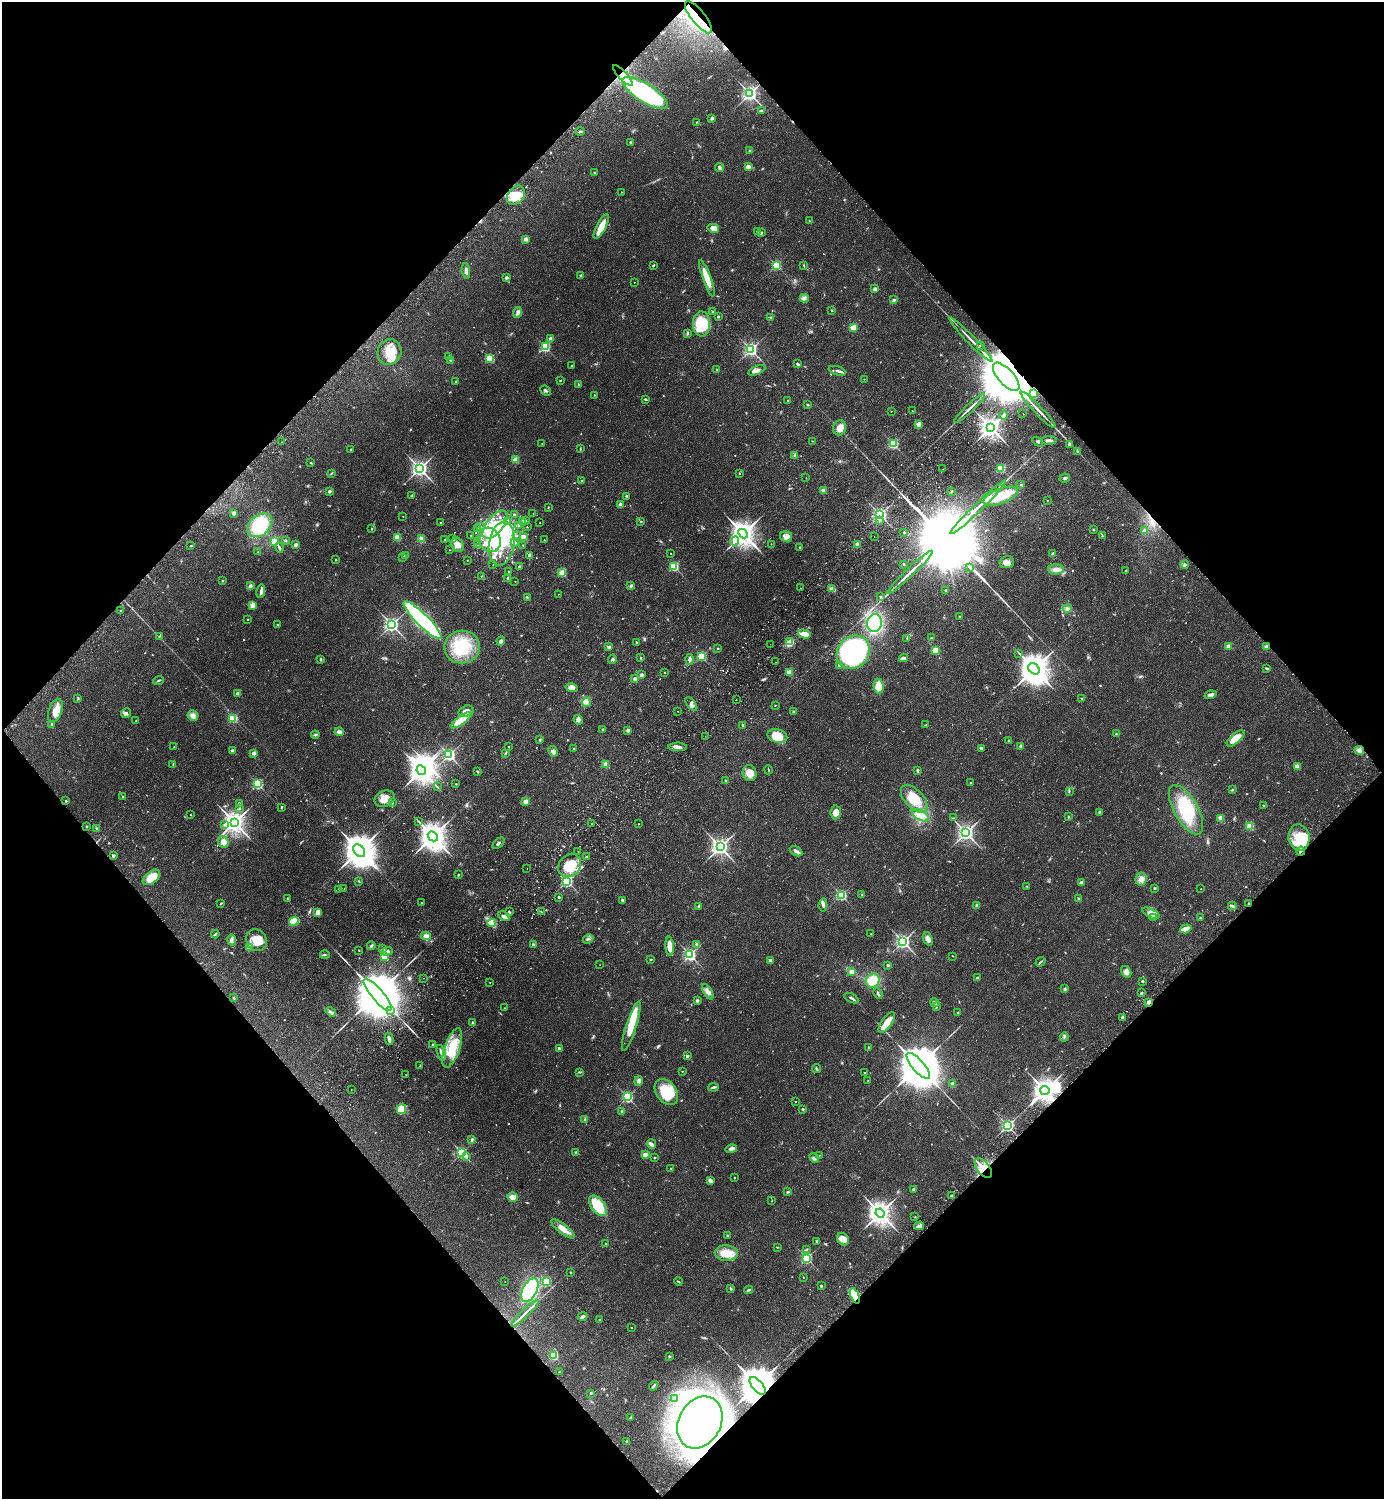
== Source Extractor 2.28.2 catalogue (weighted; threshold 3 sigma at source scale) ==
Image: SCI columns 343-5867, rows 45-6029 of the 6069 x 6073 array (HDU 1 of 3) = the unmasked area's bounding box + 8 px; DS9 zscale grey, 4 x 4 block average (1 PNG px = mean of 4 x 4 image px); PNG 1386 x 1501 px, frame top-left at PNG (2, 2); each listed source drawn as its Kron ellipse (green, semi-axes under 4 px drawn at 4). Shown black and unused: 50% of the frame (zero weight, under 2 of 3 exposures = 3% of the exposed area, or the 3 px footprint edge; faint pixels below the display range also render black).
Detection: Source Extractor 2.28.2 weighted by HDU 2 'WHT'. Background 0.142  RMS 0.0068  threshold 0.0305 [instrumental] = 3 sigma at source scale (4.5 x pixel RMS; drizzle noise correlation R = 1.50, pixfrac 1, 0.05/0.05 arcsec/px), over >= 5 px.
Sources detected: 978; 11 too faint to see at this stretch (4 x 4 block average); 28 inside a brighter object's white glare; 15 cosmic-ray / hot-pixel residue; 2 long thin detections or spike segments (spike, bleed or trail) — neither listed nor drawn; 19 coinciding with a brighter row at this scale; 71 inside a brighter listed object's ellipse — not listed separately; of the other 832, all 500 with FLUX_AUTO >= 2.1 (the completeness limit of this list) listed and drawn (332 fainter detections not listed), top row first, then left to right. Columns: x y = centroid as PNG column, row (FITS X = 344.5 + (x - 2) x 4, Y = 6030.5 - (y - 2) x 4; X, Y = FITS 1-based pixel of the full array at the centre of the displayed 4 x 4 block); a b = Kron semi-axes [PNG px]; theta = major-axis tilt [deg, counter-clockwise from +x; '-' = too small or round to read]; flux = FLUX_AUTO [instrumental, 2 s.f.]
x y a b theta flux
698 17 20 7 -51 84
623 75 13 2 -47 36
645 93 26 9 -32 720
750 94 3 2 - 1500
761 111 3 2 - 6.1
712 118 2 2 - 24
697 122 3 2 - 2.1
580 131 5 2 - 6
630 142 2 2 - 2.4
750 150 3 2 - 2.5
748 167 2 2 - 81
719 168 4 3 - 8.8
594 173 3 2 - 3.2
621 192 2 2 - 2.9
516 195 10 8 51 81
810 221 2 2 - 3.1
601 226 13 4 62 69
713 228 6 4 -13 34
758 232 3 2 - 5.1
761 233 2 2 - 7.9
525 239 2 2 - 45
653 265 3 2 - 5.6
776 265 2 2 - 420
804 265 3 2 - 3.1
466 271 8 3 -84 16
580 275 4 2 - 3.3
507 278 4 3 - 5.8
707 278 19 3 -70 63
634 283 2 2 - 2.2
875 289 2 2 - 42
804 298 4 3 - 13
894 300 3 2 - 6.9
831 310 2 2 - 3.9
517 312 5 4 - 13
713 312 3 2 - 3.1
718 317 2 2 - 16
770 317 3 2 - 3.4
701 324 12 8 -89 200
854 327 2 2 - 160
687 333 3 2 - 4
550 338 2 2 - 29
971 340 30 2 -46 31
981 345 3 2 - 4.3
545 347 2 2 - 500
751 350 2 2 - 1000
389 352 13 12 - 86
449 357 4 3 - 7
490 359 2 2 - 300
451 361 3 2 - 4.8
797 363 3 2 - 7.8
572 366 2 2 - 3.9
717 370 2 2 - 2.6
757 370 9 2 22 13
837 371 9 2 -17 13
1006 377 18 8 -48 51000
864 379 2 2 - 3
560 380 2 2 - 3.3
456 382 2 2 - 5.1
578 384 4 2 - 4.1
546 391 6 2 -42 6.2
1033 394 2 2 - 150
594 395 2 2 - 4.2
645 399 3 2 - 5.8
788 401 2 2 - 4.1
808 405 3 2 - 3.5
969 408 21 2 43 21
1038 410 24 2 -46 28
891 411 2 2 - 2.1
912 411 2 2 - 2.2
1023 413 2 2 - 3.5
1004 415 4 2 - 7.6
919 424 2 2 - 91
991 427 4 3 - 3700
840 428 7 6 - 29
1049 440 8 3 1 12
812 441 3 2 - 2.2
282 442 2 2 - 2.9
1038 442 5 2 - 5.5
542 443 2 2 - 2.5
893 444 2 2 - 460
1070 445 2 2 - 31
580 448 3 2 - 2.9
351 450 2 2 - 8.7
1077 451 3 2 - 3
795 455 4 2 - 4.8
516 460 2 2 - 150
311 463 3 2 - 3.2
1001 468 2 2 - 310
420 469 3 3 - 2000
943 469 2 2 - 5
332 473 4 2 - 2.5
739 474 2 2 - 5.3
806 478 2 2 - 2.2
1065 478 5 3 - 7.9
582 481 2 2 - 19
1021 485 2 2 - 9.5
329 491 2 2 - 28
824 491 2 2 - 85
952 491 3 2 - 4
412 495 3 2 - 5.1
627 496 2 2 - 5
1001 496 18 7 22 120
1047 500 2 2 - 3.4
620 505 3 3 - 10
548 507 4 2 - 2.2
978 507 38 2 44 59
234 513 2 2 - 53
533 513 2 2 - 2.3
514 515 2 2 - 24
880 515 2 2 - 1200
403 516 2 2 - 2.8
526 520 2 2 - 2.7
507 521 2 2 - 4.3
523 521 2 2 - 13
641 521 3 2 - 2.2
879 521 2 2 - 3.4
440 523 2 2 - 8.3
540 523 2 2 - 2.3
260 525 14 10 39 200
495 525 17 8 50 88
518 525 2 2 - 11
480 526 2 2 - 3.5
527 527 2 2 - 2.2
477 528 2 2 - 2.5
372 529 3 2 - 2.1
1093 530 2 2 - 12
1145 531 2 2 - 67
904 533 2 2 - 8.2
743 534 5 3 - 5500
471 535 2 2 - 2.2
517 536 2 2 - 2.5
874 536 2 2 - 4
1103 536 2 2 - 2.9
397 537 2 2 - 190
523 537 2 2 - 69
786 537 6 5 - 16
421 539 2 2 - 160
445 539 2 2 - 4.4
453 539 2 2 - 3.6
490 540 13 10 -56 87
544 540 2 2 - 3
274 541 2 2 - 290
285 541 2 2 - 9.2
478 541 2 2 - 4.4
735 541 5 2 - 63
502 543 22 12 81 140
515 543 2 2 - 4.3
478 544 2 2 - 4.4
771 544 2 2 - 2.9
857 544 4 2 - 11
295 545 2 2 - 45
457 545 8 5 -61 29
523 545 2 2 - 4.5
191 546 2 2 - 3.7
800 547 2 2 - 7.3
279 548 5 2 - 11
449 550 2 2 - 2.5
258 552 2 2 - 2.5
671 553 2 2 - 2.3
1053 554 4 2 - 13
405 555 3 2 - 3.5
529 555 2 2 - 31
402 558 2 2 - 2.5
336 560 2 2 - 3.2
467 561 2 2 - 2.9
1007 562 7 5 15 23
904 564 2 2 - 6
1185 564 4 3 - 6.8
493 565 2 2 - 2.1
519 566 3 2 - 3
674 566 2 2 - 380
970 567 4 2 - 1900
1056 569 8 5 0 24
509 571 2 2 - 2.5
1126 571 3 2 - 3
910 572 31 2 44 45
562 573 2 2 - 190
481 576 2 2 - 3.4
508 579 4 2 - 12
222 581 3 2 - 2.4
515 582 2 2 - 2.6
250 586 2 2 - 47
631 586 3 3 - 6.1
801 588 2 2 - 2.8
832 589 2 2 - 110
946 590 2 2 - 10
261 591 7 3 79 12
558 594 2 2 - 2.2
527 597 3 2 - 3.8
881 597 2 2 - 4.6
252 605 2 2 - 140
1067 609 4 3 - 14
120 611 2 2 - 3.7
959 617 2 2 - 7.9
248 620 2 2 - 5.1
422 620 26 6 -45 1100
874 623 9 7 84 370
277 625 2 2 - 4.2
392 625 2 2 - 1400
804 634 7 4 -16 34
159 637 2 2 - 2.2
907 638 3 2 - 3.4
931 638 2 2 - 9.2
501 641 4 4 - 9.9
790 641 2 2 - 80
636 642 3 2 - 3.6
770 644 2 2 - 2.4
1229 646 2 2 - 110
462 647 18 16 8 170
609 647 3 3 - 8.6
1266 647 2 2 - 51
718 648 3 2 - 2.4
935 650 2 2 - 190
853 652 18 15 44 880
1019 653 2 2 - 2.2
701 656 2 2 - 350
641 658 3 2 - 2.9
903 658 4 2 - 13
321 659 4 2 - 3.4
612 659 5 2 - 6.1
690 659 5 3 - 13
775 662 2 2 - 2.4
839 665 2 2 - 22
1266 668 3 2 - 4.7
1034 669 6 5 - 8400
665 672 2 2 - 2.4
789 672 2 2 - 170
641 675 2 2 - 44
635 679 2 2 - 48
159 680 5 2 - 5.2
879 686 7 5 -83 54
571 688 6 4 -13 23
237 694 2 2 - 43
1211 695 6 3 17 14
78 698 3 2 - 3.2
1082 698 2 2 - 12
736 700 2 2 - 3.1
586 702 4 2 - 6.7
691 704 8 3 -50 13
775 705 2 2 - 3.3
55 711 12 6 70 37
466 711 8 5 17 29
678 711 2 2 - 2.7
794 712 3 2 - 6.6
126 713 5 3 - 8.4
193 715 5 5 - 19
233 718 2 2 - 310
461 720 12 4 36 100
578 720 5 3 - 15
136 721 3 2 - 2.8
52 724 2 2 - 21
743 725 3 2 - 2.9
925 725 3 2 - 2.1
603 729 3 2 - 2.8
628 730 2 2 - 46
339 732 4 3 - 15
1116 734 2 2 - 2.1
315 735 4 2 - 4
705 736 2 2 - 3.2
777 736 10 7 -13 81
1236 738 11 5 41 69
540 740 3 2 - 4.9
1008 741 2 2 - 13
1021 746 2 2 - 55
174 747 2 2 - 3.9
509 747 2 2 - 6.2
678 747 9 3 1 18
574 748 2 2 - 6
981 748 2 2 - 28
1359 750 5 4 - 15
232 751 2 2 - 22
553 751 5 4 - 16
253 753 2 2 - 47
505 753 3 2 - 4.3
449 755 2 2 - 900
173 764 3 2 - 2.7
605 764 2 2 - 120
1297 766 2 2 - 130
421 770 5 3 - 5200
768 770 4 2 - 3.1
917 770 2 2 - 8.4
477 771 3 2 - 3.1
750 773 8 7 - 52
726 781 2 2 - 16
971 783 2 2 - 6.2
258 784 2 2 - 510
456 784 2 2 - 5.8
437 787 2 2 - 2.1
1232 790 3 2 - 3.6
1069 791 3 2 - 3
123 797 2 2 - 3.3
385 799 10 8 25 47
914 799 17 9 -48 110
66 801 2 2 - 9
525 802 2 2 - 84
239 803 3 2 - 5.7
392 803 3 2 - 4.1
1264 806 2 2 - 3.8
281 807 3 2 - 3.1
239 808 2 2 - 2.3
1186 810 28 12 -60 200
836 812 7 5 85 34
1099 813 2 2 - 2.5
191 815 2 2 - 2.2
920 815 9 5 -28 30
1068 817 2 2 - 3
953 818 3 2 - 2.4
1221 818 2 2 - 140
234 822 4 3 - 3700
419 822 3 2 - 3.5
224 824 2 2 - 2.9
592 824 2 2 - 7.8
639 824 2 2 - 2.9
87 826 2 2 - 9
1250 826 2 2 - 250
97 828 3 2 - 5.5
966 833 3 3 - 1900
433 836 5 4 - 7000
1299 838 13 10 -81 150
223 842 6 5 - 25
499 843 7 2 40 7.5
720 847 3 3 - 2200
359 851 7 5 -51 11000
578 851 2 2 - 2.3
796 851 7 3 -30 13
1301 851 4 2 - 8.2
113 856 2 2 - 20
587 857 3 2 - 5.8
570 865 12 10 48 140
527 868 2 2 - 4.4
458 875 2 2 - 8.3
151 877 10 5 38 71
1141 879 6 5 - 22
359 881 3 2 - 2.4
567 881 2 2 - 800
1081 883 4 3 - 10
1027 886 3 2 - 2.4
344 888 2 2 - 3
1155 888 2 2 - 16
339 889 3 2 - 2.9
1201 889 2 2 - 3.6
862 894 3 2 - 3.2
841 895 2 2 - 530
559 897 3 2 - 3.5
287 898 2 2 - 2.9
1079 899 4 2 - 5.2
622 900 4 2 - 7.1
221 903 3 2 - 2.8
422 903 2 2 - 3.1
1248 903 2 2 - 2.9
823 905 7 3 85 10
977 905 2 2 - 30
1232 906 4 2 - 6.2
699 907 2 2 - 29
509 912 3 2 - 4.8
541 912 3 2 - 3.8
318 913 4 3 - 40
1151 913 9 3 -26 16
504 916 6 4 -33 14
1153 918 2 2 - 2.7
1200 918 2 2 - 2.9
294 921 5 3 - 130
492 923 4 2 - 7.6
1186 929 6 3 18 45
215 934 4 2 - 5.1
871 934 2 2 - 3.6
426 936 5 4 - 19
588 939 5 2 - 6.2
928 939 7 4 -67 19
232 940 5 3 - 9
257 940 11 10 - 70
903 942 2 2 - 1300
533 944 4 3 - 5.8
697 944 2 2 - 33
371 946 4 2 - 5.9
670 946 9 4 -85 43
249 948 2 2 - 69
383 949 3 3 - 6.7
359 950 2 2 - 2.8
387 951 5 3 - 11
325 955 5 2 - 4.6
690 955 2 2 - 900
384 956 2 2 - 180
953 956 2 2 - 2.1
651 959 3 2 - 3.1
770 960 2 2 - 29
1040 962 5 2 - 5.1
600 965 2 2 - 2.7
888 965 2 2 - 16
851 972 3 3 - 18
1126 972 6 4 -56 22
424 978 2 2 - 3.3
977 978 2 2 - 4.4
873 981 7 6 - 89
1143 981 3 2 - 4
490 983 2 2 - 2.2
1065 989 2 2 - 24
708 992 8 4 -59 18
878 993 6 2 -66 6.7
1141 993 2 2 - 13
378 995 20 6 -50 45000
234 998 3 2 - 3
851 998 8 2 -29 8.3
697 1000 2 2 - 28
1148 1002 2 2 - 59
935 1003 5 2 - 12
936 1007 2 2 - 2.8
505 1008 4 2 - 2.2
391 1010 2 2 - 740
331 1012 5 3 - 9.5
957 1012 2 2 - 3
1123 1017 3 3 - 8.7
472 1022 4 2 - 5.4
887 1022 12 5 54 55
631 1026 26 5 72 100
1064 1037 5 2 - 6.5
389 1039 6 3 -79 17
433 1045 2 2 - 2.8
869 1047 2 2 - 2.8
452 1048 21 7 71 140
559 1048 2 2 - 15
441 1053 8 3 -71 14
687 1056 2 2 - 30
420 1066 3 2 - 2.8
918 1066 16 6 -49 33000
816 1069 4 2 - 5.6
580 1072 2 2 - 3
682 1072 2 2 - 2.6
864 1073 2 2 - 3.2
406 1074 2 2 - 2.8
639 1081 5 3 - 9.8
868 1081 2 2 - 2.6
953 1084 2 2 - 70
714 1087 5 2 - 8.6
351 1089 2 2 - 2.6
1045 1090 4 4 - 4200
666 1092 14 10 -53 160
627 1097 2 2 - 630
795 1102 2 2 - 6.5
401 1109 5 4 - 69
803 1109 2 2 - 14
622 1111 3 2 - 6.3
585 1119 3 3 - 6.8
1007 1126 2 2 - 950
472 1140 3 2 - 3.3
652 1144 5 3 - 11
731 1149 6 3 14 14
576 1152 2 2 - 7.9
462 1153 2 2 - 660
645 1155 2 2 - 80
819 1155 2 2 - 3.7
467 1156 3 2 - 6.5
654 1158 2 2 - 7.1
814 1158 5 3 - 9.2
983 1168 11 6 -52 50
670 1169 2 2 - 6.7
735 1177 2 2 - 2.4
710 1181 4 3 - 13
914 1189 2 2 - 37
788 1192 3 2 - 6.3
951 1196 2 2 - 8.1
513 1197 5 4 - 32
772 1201 2 2 - 2.1
598 1206 12 6 -51 130
880 1213 5 4 - 4800
915 1217 2 2 - 2.4
919 1226 5 2 - 9.6
563 1229 14 4 -38 37
727 1235 2 2 - 2.9
843 1239 7 5 -52 36
817 1241 4 2 - 4.5
606 1244 2 2 - 6.8
777 1247 3 2 - 2.5
806 1249 3 2 - 4
726 1253 11 7 -2 65
807 1258 2 2 - 610
570 1272 2 2 - 2.1
803 1277 2 2 - 2.1
505 1281 2 2 - 2.5
546 1281 2 2 - 320
678 1281 4 2 - 3.4
821 1286 2 2 - 14
731 1289 3 2 - 4.4
530 1290 13 7 62 340
749 1290 4 2 - 5
855 1296 8 3 -67 180
525 1313 18 2 44 18
582 1317 5 3 - 12
599 1320 2 2 - 2.6
631 1327 2 2 - 4.7
553 1356 2 2 - 300
669 1356 2 2 - 14
559 1372 2 2 - 2.5
654 1386 5 2 - 6.4
758 1386 11 5 -49 21000
591 1393 2 2 - 5.1
675 1399 2 2 - 5.5
630 1418 3 2 - 5.6
700 1422 27 21 61 2500
627 1441 2 2 - 26
Overlapping masked pixels (flux is a lower limit): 13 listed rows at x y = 698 17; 623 75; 516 195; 1006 377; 1266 647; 1301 851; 1248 903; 1148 1002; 1045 1090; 983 1168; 855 1296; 758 1386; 700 1422
Diffuse or blended objects may show on this block-average render without a row.